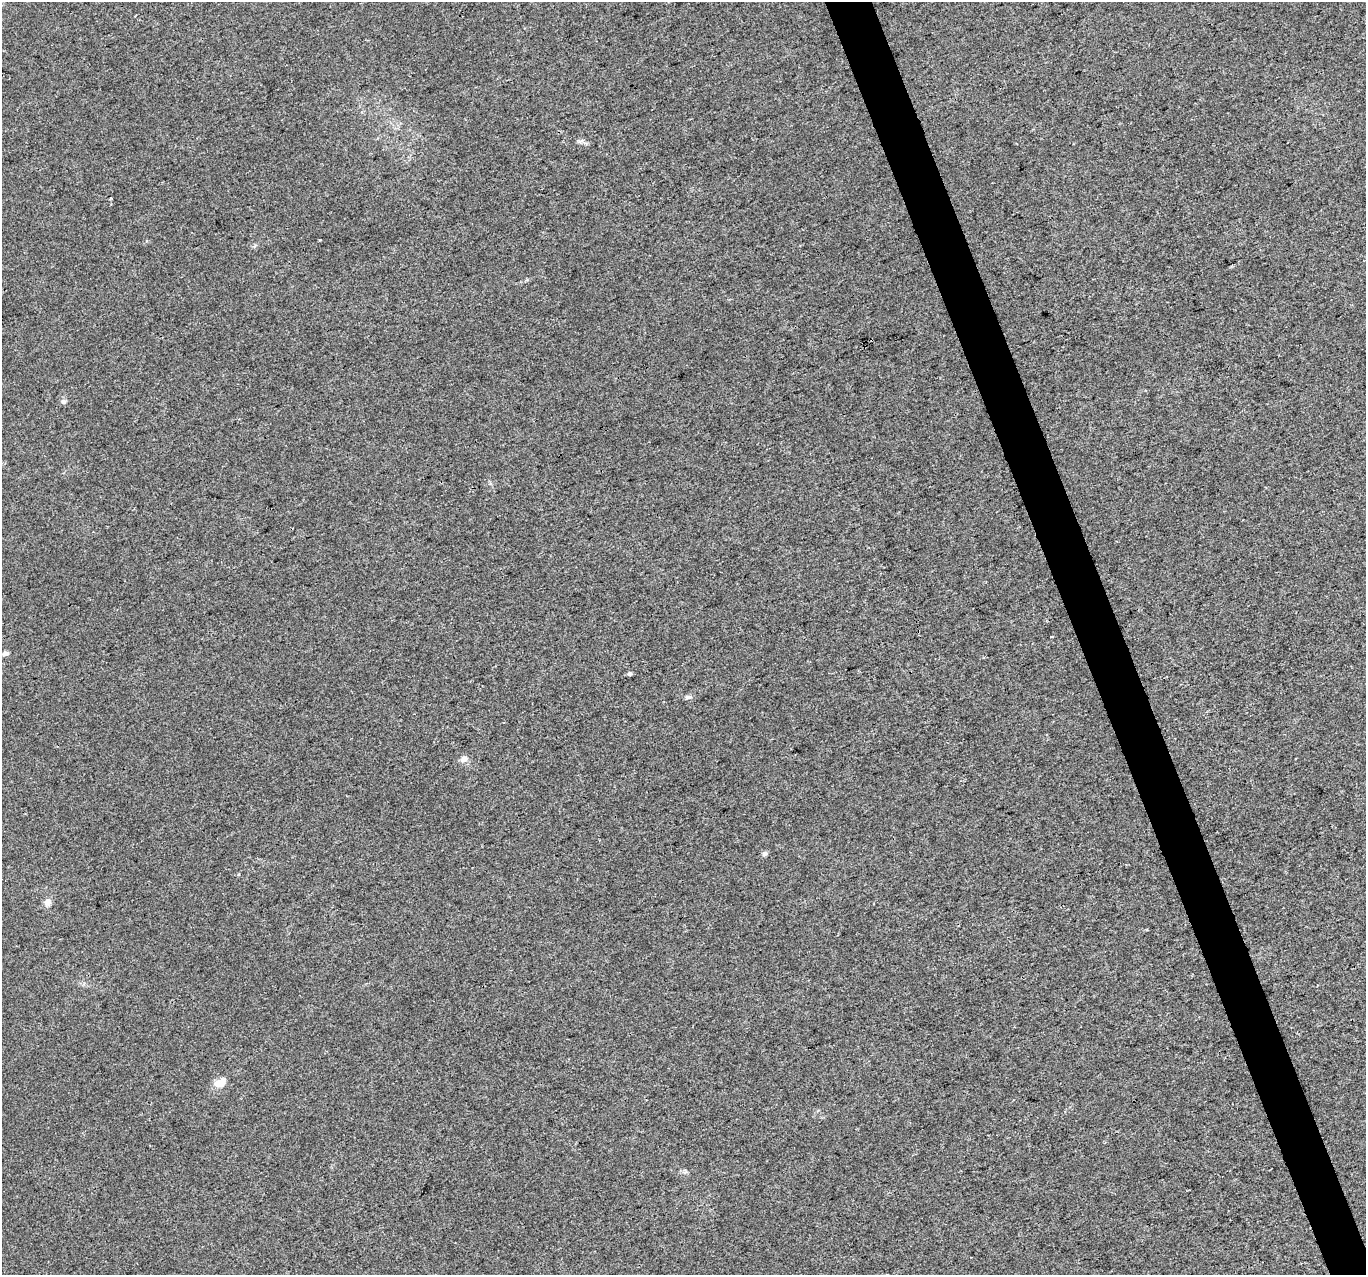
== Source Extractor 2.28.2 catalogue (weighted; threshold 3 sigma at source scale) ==
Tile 6 of 4 x 4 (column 2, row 2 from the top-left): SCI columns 1367-2730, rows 2673-3945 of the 5457 x 5290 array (HDU 1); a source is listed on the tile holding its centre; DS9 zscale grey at full resolution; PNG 1368 x 1277 px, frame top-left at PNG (2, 2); no overlay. Shown black and unused: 3% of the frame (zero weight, under 3 of 4 exposures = <1% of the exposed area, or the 3 px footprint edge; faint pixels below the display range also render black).
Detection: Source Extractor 2.28.2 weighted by HDU 2 'WHT'; one run over the whole footprint, this tile lists its part. Background 0.00548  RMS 0.0035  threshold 0.0156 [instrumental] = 3 sigma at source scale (4.5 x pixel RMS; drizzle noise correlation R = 1.50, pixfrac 1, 0.0396/0.0396 arcsec/px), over >= 5 px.
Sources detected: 12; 1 inside a brighter listed object's ellipse — not listed separately; the other 11 listed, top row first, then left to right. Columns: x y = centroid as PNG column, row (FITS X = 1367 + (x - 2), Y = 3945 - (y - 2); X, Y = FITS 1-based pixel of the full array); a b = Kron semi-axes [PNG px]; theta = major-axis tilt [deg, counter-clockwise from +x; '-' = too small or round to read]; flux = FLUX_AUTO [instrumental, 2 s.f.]
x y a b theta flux
110 198 3 2 - 0.36
319 240 3 2 - 0.35
63 402 6 5 - 0.72
1051 637 3 2 - 0.32
5 653 7 5 -4 1.3
629 674 5 4 - 0.81
689 697 8 6 0 0.86
463 759 8 7 - 1.9
765 854 7 6 - 0.87
48 902 9 9 - 1.5
218 1083 14 10 -29 3